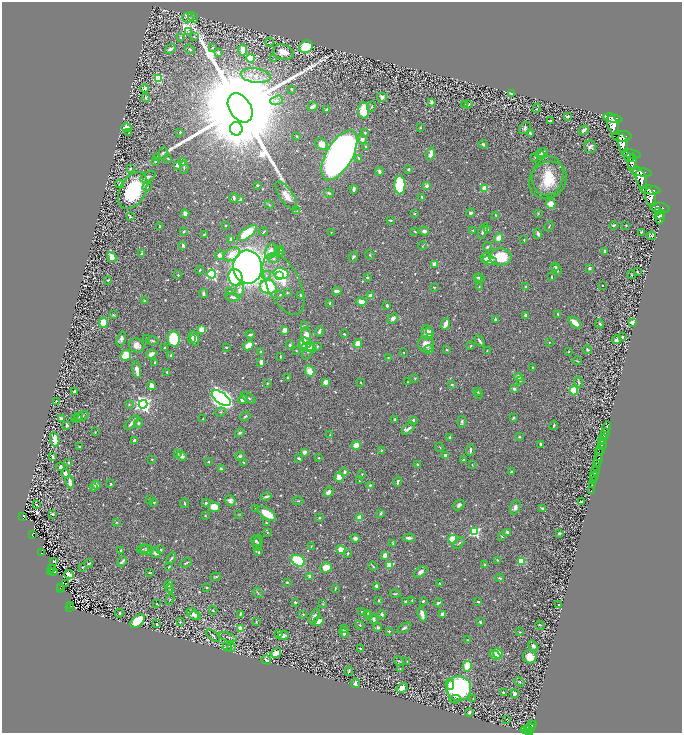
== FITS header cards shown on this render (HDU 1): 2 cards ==
NAXIS1  =                 1360
NAXIS2  =                 1462

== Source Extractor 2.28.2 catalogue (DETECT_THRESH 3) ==
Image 1360 x 1462 px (HDU 1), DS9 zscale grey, zoomed out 1/2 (1 PNG px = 2 x 2 image px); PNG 684 x 735 px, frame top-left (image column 1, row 1462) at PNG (2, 2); each listed source drawn as its Kron ellipse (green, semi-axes under 4 px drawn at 4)
Background 0.88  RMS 0.017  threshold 0.0518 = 3 sigma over >= 5 px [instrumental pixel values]
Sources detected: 795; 51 cannot appear on this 1/2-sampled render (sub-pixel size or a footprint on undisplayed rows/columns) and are neither listed nor drawn; of the other 744, the 500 brightest by FLUX_AUTO listed and drawn (244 fainter detections omitted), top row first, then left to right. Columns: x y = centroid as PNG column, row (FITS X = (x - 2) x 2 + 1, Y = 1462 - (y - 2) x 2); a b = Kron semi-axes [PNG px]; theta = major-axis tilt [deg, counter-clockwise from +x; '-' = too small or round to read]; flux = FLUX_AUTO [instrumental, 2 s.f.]
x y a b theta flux
193 17 5 4 - 4.3
188 18 5 5 - 5.2
189 32 4 3 - 2.8
194 36 4 3 - 2.7
181 38 2 2 - 4
270 42 4 2 - 2.7
306 47 7 6 - 170
212 48 2 2 - 2.8
170 49 6 3 38 15
190 49 5 3 - 4.6
243 50 5 4 - 15
218 52 3 2 - 6
283 52 11 7 -15 50
250 58 4 4 - 49
274 59 4 2 - 2.6
256 76 15 7 -8 38
158 79 4 3 - 160
144 88 4 3 - 9.9
291 89 2 2 - 4.3
511 94 3 3 - 6.5
382 97 5 4 - 12
146 98 4 3 - 7.4
277 100 6 4 18 9.5
431 102 3 2 - 11
465 104 3 2 - 5.4
469 105 4 3 - 2.7
313 107 5 3 - 17
371 107 6 3 65 3.8
240 108 16 10 -57 190000
537 108 5 2 - 2.8
327 110 3 3 - 11
364 110 8 5 -87 110
568 116 3 2 - 3.8
613 118 10 4 -11 5600
550 121 3 2 - 7
613 125 10 5 -70 5800
420 127 3 2 - 2.3
126 128 5 4 - 50
525 128 7 5 51 7.8
236 129 7 6 - 3400
584 130 5 2 - 15
129 132 4 3 - 3.1
180 132 3 2 - 3.7
365 133 3 2 - 3.2
530 133 4 3 - 8.2
297 136 3 3 - 3.1
622 136 10 5 -2 4100
362 139 4 4 - 13
623 143 9 5 -81 3900
321 144 6 5 - 35
483 144 5 3 - 4.5
365 146 2 2 - 3.1
590 147 6 6 - 11
543 152 5 3 - 8
163 153 6 3 81 3.3
431 154 7 3 77 23
540 154 4 3 - 4.3
631 154 9 4 -10 4500
339 155 28 13 60 2700
535 157 3 2 - 2.6
157 158 4 3 - 3
359 158 4 3 - 6
629 158 5 3 - 1100
168 159 3 2 - 2.4
156 162 3 3 - 3.4
182 162 4 3 - 9.8
632 162 8 4 85 3100
177 165 2 2 - 41
184 167 6 2 -89 4.8
130 168 4 3 - 3.9
408 169 3 2 - 3.5
379 171 4 3 - 11
641 172 11 4 -10 5000
548 176 20 15 78 84
148 177 8 4 32 7.8
641 179 10 5 -74 4500
548 180 20 17 41 93
120 184 4 3 - 6.3
257 185 2 2 - 3.4
400 185 9 5 90 230
426 186 3 3 - 15
147 187 5 3 - 5
354 189 4 2 - 13
485 189 3 3 - 140
133 190 20 12 62 290
650 190 10 4 -6 4700
329 193 5 4 - 5.8
286 196 16 6 -56 36
422 197 3 2 - 5.3
651 197 9 5 -76 4800
234 198 5 3 - 9.9
241 199 3 2 - 14
551 204 5 4 - 33
269 205 4 3 - 3.3
660 208 10 5 -8 5100
297 211 4 3 - 3.5
658 212 4 3 - 1200
470 213 4 3 - 8.8
538 213 3 2 - 2.4
185 214 4 3 - 15
414 214 3 3 - 2.9
496 215 4 2 - 3.3
660 215 6 2 40 2200
130 217 3 3 - 3.3
660 218 7 2 83 1700
390 220 4 2 - 4.1
614 225 4 2 - 5.8
160 226 3 2 - 3.9
225 226 3 2 - 2.5
549 226 5 2 - 2.8
626 226 3 2 - 3.3
473 230 3 2 - 4.2
488 230 3 3 - 8.4
415 231 3 2 - 2.9
424 231 5 4 - 11
483 231 8 3 68 11
184 232 4 3 - 4.3
264 232 4 2 - 4
331 232 2 2 - 2.3
642 232 4 3 - 5
247 233 11 5 37 100
538 233 5 3 - 12
204 234 2 2 - 3
651 236 4 3 - 3.1
499 238 5 4 - 34
231 239 4 3 - 13
524 240 3 2 - 3.5
183 245 3 2 - 12
422 246 4 2 - 2.2
487 247 5 3 - 5
281 250 4 3 - 3.2
270 251 8 5 75 26
605 251 3 3 - 6.7
280 252 4 3 - 3.3
142 254 3 3 - 6.5
232 254 9 6 32 51
219 255 5 4 - 15
370 255 5 2 - 3.4
112 257 5 4 - 32
353 257 5 4 - 6.6
500 257 11 8 1 110
486 258 5 4 - 18
274 259 5 4 - 5.7
489 260 7 4 -6 30
434 264 3 3 - 33
555 266 4 3 - 3.2
248 267 17 14 -87 2500
589 268 3 3 - 4.9
556 269 6 4 -48 7.6
200 270 4 2 - 3.2
637 272 2 2 - 3.1
212 274 4 4 - 510
281 274 7 5 -13 150
178 275 3 2 - 3.6
266 275 4 4 - 5.9
280 275 4 3 - 96
631 275 4 2 - 2.5
236 277 9 7 -70 440
477 277 4 3 - 3.5
551 277 2 2 - 3.4
367 278 3 2 - 5.7
480 278 5 3 - 6.2
108 280 2 2 - 2.7
284 284 33 16 -63 90
602 285 2 2 - 2.6
268 287 8 7 - 250
434 287 3 2 - 3.2
479 287 4 3 - 2.5
525 287 3 3 - 6
239 290 7 4 79 16
337 291 4 3 - 19
230 292 3 3 - 4.7
287 293 2 2 - 2.7
203 294 4 3 - 10
280 295 3 2 - 3.3
300 295 4 2 - 4.4
370 295 3 3 - 22
233 297 7 3 -7 8.9
144 300 2 2 - 3.3
361 302 5 3 - 32
330 303 3 2 - 4.1
387 305 3 2 - 7.1
558 314 3 2 - 2.9
113 315 4 2 - 2.9
525 315 3 2 - 8.5
393 318 6 4 46 15
495 319 2 2 - 14
632 322 3 3 - 26
103 323 5 4 - 78
575 323 7 3 -42 39
445 324 6 3 66 29
600 324 4 2 - 4.4
304 326 4 3 - 3.9
202 330 4 3 - 50
284 330 3 3 - 26
319 331 5 3 - 11
430 331 3 3 - 9.3
427 333 7 6 - 39
250 334 4 2 - 5
344 334 2 2 - 4.9
306 335 8 5 90 34
622 337 2 2 - 6.4
121 339 7 4 73 12
147 339 4 3 - 5.1
174 339 8 6 -82 150
191 339 4 3 - 4
194 339 7 4 -75 21
617 340 4 3 - 10
153 341 6 3 -12 5.5
479 341 6 2 -57 8.5
549 342 2 2 - 2.9
305 343 6 5 - 61
358 344 4 4 - 42
426 344 8 7 - 31
137 345 8 6 -29 25
249 345 6 4 41 36
290 345 4 3 - 5
471 346 4 2 - 3.8
165 347 2 2 - 3.8
226 347 2 2 - 3.6
308 347 7 3 10 49
311 347 5 3 - 32
317 347 4 2 - 3.2
429 350 5 4 - 7.6
446 350 3 3 - 3
487 350 2 2 - 2.4
587 350 5 4 - 5.1
260 351 2 2 - 11
296 351 2 2 - 2.3
569 351 3 2 - 2.4
308 352 9 4 64 8.5
404 352 2 2 - 2.8
151 354 5 3 - 20
126 355 5 5 - 69
171 355 3 2 - 5.4
280 357 3 2 - 2.8
388 358 3 3 - 2.9
577 361 4 2 - 2.4
155 362 3 2 - 4.6
261 362 4 2 - 18
533 367 2 2 - 2.4
137 370 8 3 -81 24
310 371 5 4 - 37
167 372 4 2 - 3.4
518 377 4 4 - 14
288 378 2 2 - 3.4
415 378 2 2 - 3.5
520 380 4 3 - 4.4
325 382 3 3 - 25
361 382 3 2 - 2.5
408 382 2 2 - 3.1
579 382 6 3 -75 3.7
267 383 4 3 - 2.4
452 384 3 2 - 3.1
151 385 4 3 - 17
514 389 3 2 - 8.3
74 391 3 2 - 6.8
478 391 3 3 - 3
574 391 4 4 - 130
479 394 4 3 - 3.9
221 398 11 5 -36 2000
248 398 8 3 -33 6.1
243 400 5 3 - 16
56 401 3 2 - 2.9
129 404 3 2 - 2.8
143 404 4 4 - 1400
220 412 5 4 - 5.1
82 416 6 3 25 5.3
245 416 6 3 33 4.8
79 417 3 2 - 2.4
513 418 3 2 - 5.1
62 419 3 2 - 22
75 419 3 2 - 3.3
77 419 3 3 - 3.1
203 419 4 2 - 3.3
395 419 3 3 - 3.7
413 420 3 2 - 6.2
462 422 5 3 - 6.4
132 423 9 3 47 13
138 423 5 4 - 5
67 425 3 2 - 8.4
554 425 5 2 - 4
607 427 5 2 - 1500
408 429 7 3 39 11
95 432 2 2 - 2.5
240 433 5 3 - 7.6
330 434 3 2 - 2.6
605 434 5 2 - 1200
450 437 4 2 - 5.1
519 437 3 3 - 4
55 439 7 3 -78 49
603 439 5 2 - 370
135 440 3 2 - 13
602 442 4 2 - 560
540 444 3 2 - 3.9
356 445 5 4 - 41
602 445 5 3 - 820
80 446 3 2 - 2.3
440 447 5 3 - 3
382 450 3 3 - 2.3
470 450 6 2 88 7
601 450 3 1 - 370
304 452 4 3 - 17
599 453 7 3 -90 980
177 454 3 3 - 5.9
182 456 5 4 - 12
240 456 5 3 - 5.6
445 456 4 3 - 11
53 457 4 2 - 5.7
299 458 4 2 - 5.6
319 458 4 3 - 3.4
152 459 2 2 - 4.4
464 459 3 2 - 3.5
598 460 6 3 68 2400
208 461 2 2 - 3.1
69 463 3 2 - 2.8
243 463 3 2 - 2.9
417 465 3 2 - 5
472 465 3 2 - 2.4
60 467 4 3 - 11
597 467 3 2 - 670
221 469 3 2 - 6
596 471 4 2 - 1100
344 472 4 3 - 9.8
511 472 3 2 - 7.5
65 473 4 3 - 19
362 474 3 3 - 2.4
594 476 4 2 - 220
339 477 5 3 - 55
593 480 3 2 - 140
359 481 3 3 - 2.7
70 482 6 3 -82 21
398 482 5 2 - 7
110 484 3 2 - 4
96 485 4 3 - 18
370 485 3 3 - 6.4
592 485 2 1 - 61
93 488 4 3 - 4.6
591 490 3 1 - 12
329 492 5 4 - 13
266 497 5 2 - 6.8
150 499 3 2 - 4.5
230 501 5 5 - 11
298 501 6 3 6 3.2
154 502 3 2 - 4
582 502 4 2 - 6.8
184 503 5 2 - 4.3
206 503 3 3 - 5.6
37 505 2 2 - 4.7
459 505 6 4 45 11
214 507 6 5 - 46
515 507 7 5 68 18
256 508 3 2 - 2.6
543 508 3 2 - 7.7
52 514 3 2 - 4
238 514 4 2 - 2.3
267 514 11 5 -35 68
381 514 3 2 - 8.4
205 516 3 3 - 2.5
23 517 4 2 - 79
359 517 4 3 - 27
319 518 3 2 - 2.6
116 522 3 3 - 3
266 523 4 3 - 3.1
474 532 3 3 - 370
507 532 4 3 - 8.5
267 533 2 2 - 2.6
559 533 3 2 - 3
32 535 4 2 - 48
502 536 4 2 - 2.4
355 538 4 4 - 9.4
409 538 6 3 -3 9.8
453 539 4 4 - 110
256 541 6 4 -52 5.9
258 543 8 4 78 6.3
393 543 4 3 - 3.4
459 543 7 3 44 5.9
311 546 3 2 - 2.3
143 549 6 3 13 4.3
121 550 3 2 - 5.4
146 550 7 5 10 8.7
161 550 2 2 - 8.7
341 550 5 4 - 43
259 552 2 2 - 7.7
41 553 4 1 - 48
155 553 6 3 -41 8.9
348 554 3 2 - 5.5
385 555 3 2 - 30
171 558 6 3 57 5.7
497 560 3 2 - 3.9
54 561 3 2 - 2.9
122 561 5 2 - 8.2
298 561 7 5 -29 180
522 561 3 3 - 120
89 563 4 2 - 2.8
186 563 6 2 28 4.8
390 565 4 3 - 65
485 565 2 2 - 20
373 566 5 2 - 3.7
82 567 2 2 - 3.9
169 567 3 2 - 3.5
326 568 6 5 - 49
51 569 3 1 - 7.3
51 571 2 1 - 43
53 572 2 2 - 14
421 572 7 4 37 12
150 573 3 2 - 2.8
69 574 5 3 - 22
216 577 5 2 - 3.5
310 577 2 2 - 46
500 578 4 2 - 3.9
287 582 2 2 - 3.8
66 583 2 1 - 2.7
440 583 3 3 - 3.1
169 585 5 3 - 12
376 586 3 2 - 13
61 587 3 1 - 11
206 587 2 2 - 4.3
60 589 2 1 - 26
170 589 4 3 - 2.8
335 589 3 2 - 2.9
258 593 6 3 -55 4.2
395 594 5 2 - 4
170 600 5 3 - 3.5
379 600 3 3 - 3.3
412 600 4 3 - 2.4
423 601 2 2 - 7.4
295 602 2 2 - 8.3
405 602 3 2 - 4.3
478 602 3 2 - 4
438 603 4 2 - 8.1
157 604 3 2 - 2.4
323 604 3 3 - 2.7
559 605 3 3 - 2.4
71 606 2 1 - 3
69 607 3 2 - 53
213 610 4 2 - 2.6
361 611 3 2 - 2.7
119 613 4 3 - 3.9
368 613 3 3 - 5
193 614 7 5 -42 16
240 614 2 2 - 5.1
303 614 3 3 - 2.9
382 614 4 3 - 5.6
422 614 7 3 -74 19
442 614 4 3 - 7.4
195 616 6 4 -13 8.4
368 616 4 3 - 4.6
314 617 8 3 68 13
373 619 4 3 - 8.7
138 621 8 5 42 150
256 621 3 2 - 2.6
318 621 5 3 - 27
180 622 3 2 - 3.3
480 622 3 2 - 6
157 624 2 2 - 6.8
360 625 5 3 - 3.8
540 625 5 2 - 2.3
378 627 4 4 - 7.1
240 628 4 3 - 33
345 628 4 2 - 2.9
404 628 7 3 29 7
389 631 2 2 - 8.6
344 632 5 3 - 17
520 632 4 2 - 2.4
279 633 4 3 - 8.3
213 636 8 3 -39 4.7
283 636 6 3 16 15
228 637 9 2 -19 3.5
467 640 2 2 - 2.6
533 646 6 4 -50 8.8
227 647 4 3 - 4.4
231 647 4 2 - 3.1
361 649 4 2 - 4.7
276 653 6 4 34 22
498 653 5 4 - 55
495 655 6 4 -37 14
530 657 7 6 - 43
266 660 5 2 - 5.7
399 661 5 2 - 2.3
407 661 2 2 - 2.4
467 666 5 4 - 96
400 669 3 2 - 2.8
349 671 5 2 - 3.3
519 682 5 4 - 4.5
355 683 5 3 - 16
450 685 5 4 - 21
402 688 6 4 25 33
459 689 12 12 - 570
503 692 2 2 - 2.5
515 694 4 3 - 13
473 698 3 2 - 2.3
455 699 6 4 6 5.7
470 712 3 2 - 9.1
506 719 2 1 - 3.6
532 725 4 2 - 67
531 728 4 2 - 210
525 730 5 2 - 160
528 730 4 4 - 430
530 732 2 1 - 450
At the frame edge (FLAGS 8, measured only in part): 1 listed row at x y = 530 732
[244 fainter detections neither listed nor drawn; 51 sub-pixel or undisplayed-footprint detections neither listed nor drawn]